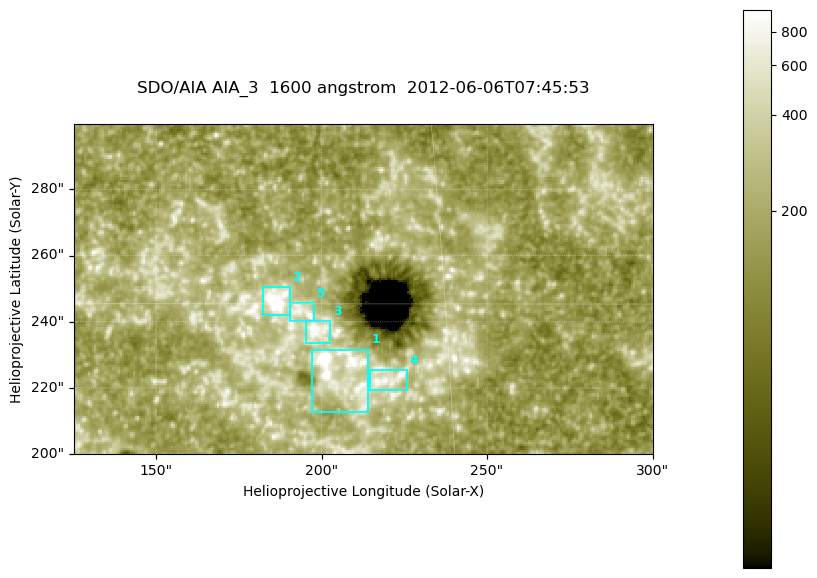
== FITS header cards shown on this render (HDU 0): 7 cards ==
TELESCOP= 'SDO/AIA '
INSTRUME= 'AIA_3   '
WAVELNTH=                 1600
WAVEUNIT= 'angstrom'
DATE-OBS= '2012-06-06T07:45:53.12'
CTYPE1  = 'HPLN-TAN'
CTYPE2  = 'HPLT-TAN'

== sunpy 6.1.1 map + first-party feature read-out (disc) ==
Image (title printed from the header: SDO/AIA AIA_3  1600 angstrom  2012-06-06T07:45:53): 287 x 164 px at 0.609 arcsec/px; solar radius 946 arcsec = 1552 px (partial field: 0.6% of the solar disc is inside the frame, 100% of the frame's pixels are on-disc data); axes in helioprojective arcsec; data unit not stated in the header (colour bar unlabelled)
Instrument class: DISC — disc imager (sunpy class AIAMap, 1600 A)
Bright regions (active regions / flare kernels): reference = the on-disc median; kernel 3 px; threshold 5 sigma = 340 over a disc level ~185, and >= 1.15x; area >= 47 px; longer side >= 3 px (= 1.8 arcsec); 5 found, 5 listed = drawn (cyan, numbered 1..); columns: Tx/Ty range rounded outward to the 2 arcsec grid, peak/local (2 s.f.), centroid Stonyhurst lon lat
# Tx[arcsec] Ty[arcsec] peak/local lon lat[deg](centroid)
1 196..214 212..232 24 +13 +14
2 182..192 242..252 15 +12 +15
3 194..204 232..240 5.7 +12 +14
4 214..226 218..226 5 +14 +14
5 190..198 240..246 5.4 +12 +15